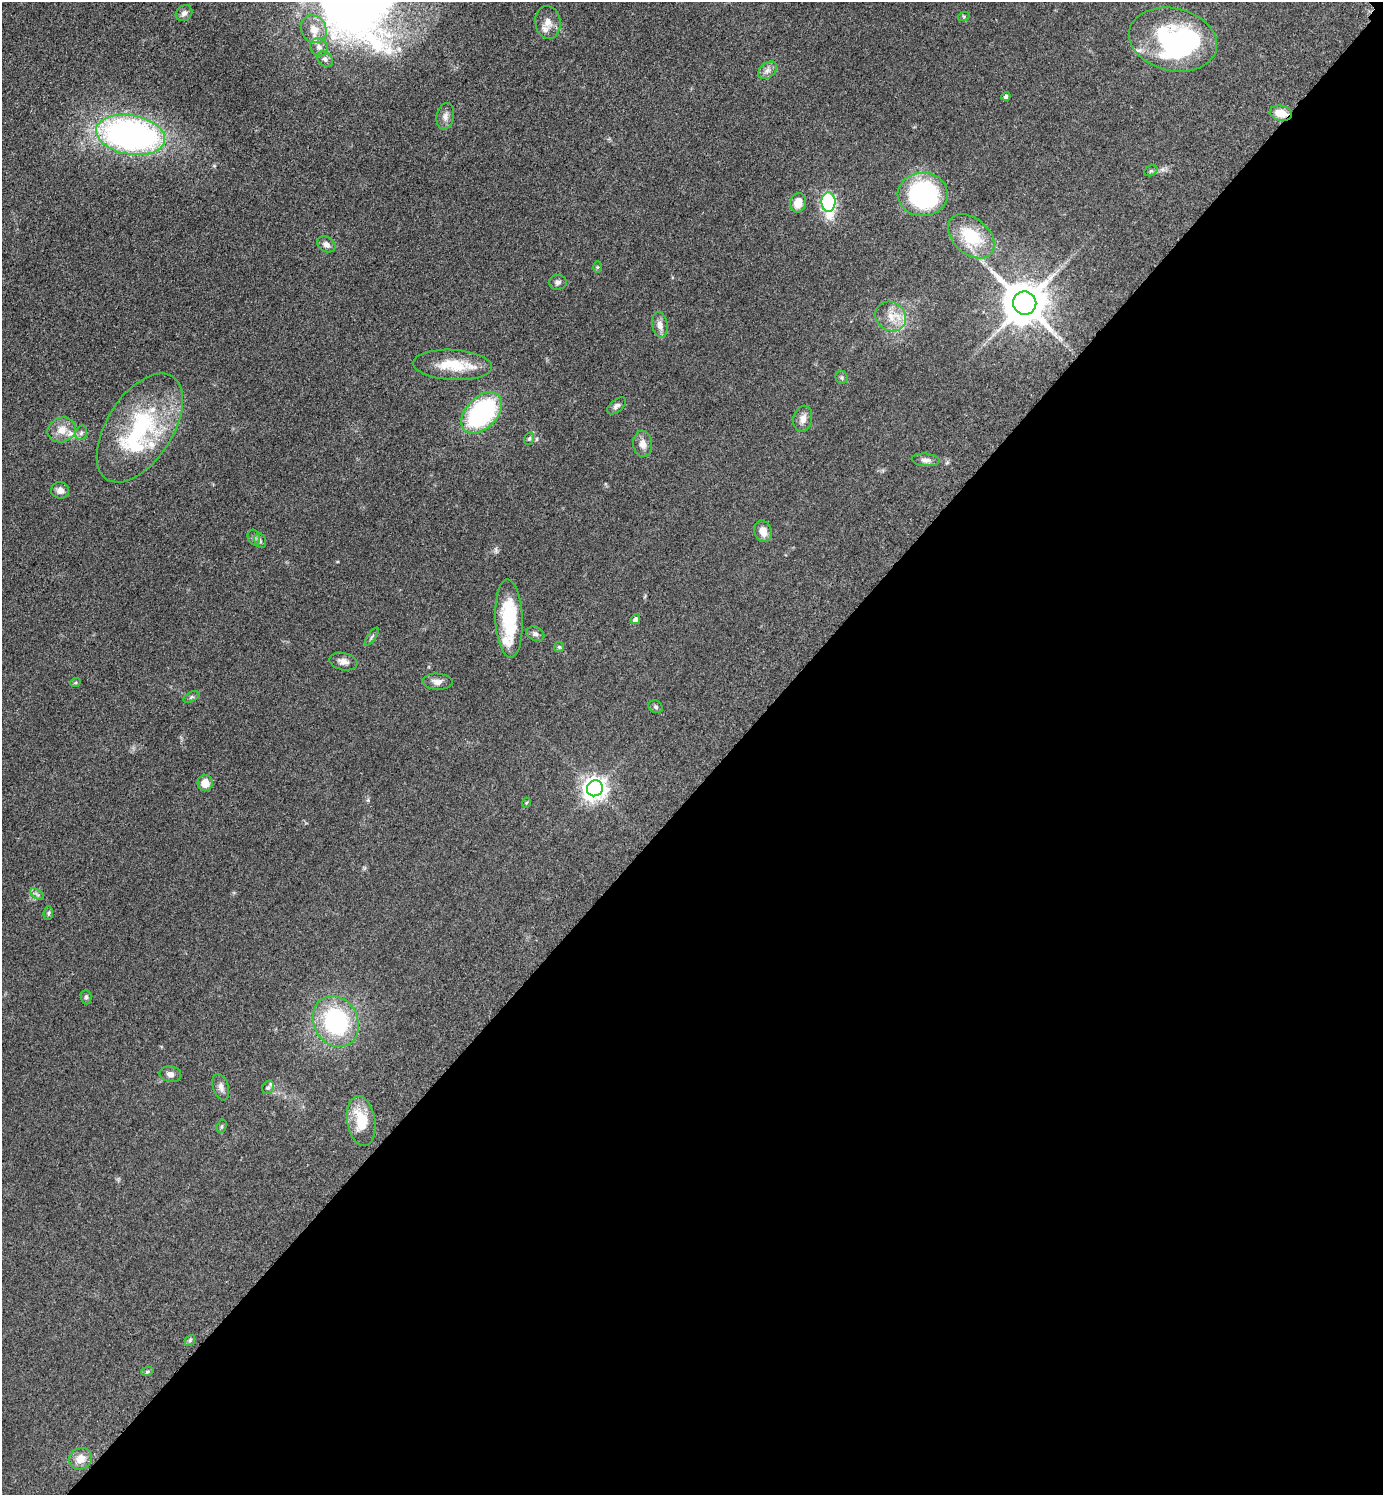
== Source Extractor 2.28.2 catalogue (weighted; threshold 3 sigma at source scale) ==
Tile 12 of 4 x 4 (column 4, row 3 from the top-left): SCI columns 4355-5735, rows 1512-3004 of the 6048 x 6047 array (HDU 1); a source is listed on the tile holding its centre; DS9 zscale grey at full resolution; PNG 1385 x 1497 px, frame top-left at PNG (2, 2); each listed source drawn as its Kron ellipse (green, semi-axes under 4 px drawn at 4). Shown black and unused: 47% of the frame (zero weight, under 3 of 5 exposures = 4% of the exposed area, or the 3 px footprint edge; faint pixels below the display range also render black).
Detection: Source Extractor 2.28.2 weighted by HDU 2 'WHT'; one run over the whole footprint, this tile lists its part. Background 0.0493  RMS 0.0053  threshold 0.0237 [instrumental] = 3 sigma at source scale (4.5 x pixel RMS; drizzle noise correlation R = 1.50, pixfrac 1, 0.05/0.05 arcsec/px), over >= 5 px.
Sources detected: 73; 5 inside a brighter object's white glare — neither listed nor drawn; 5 inside a brighter listed object's ellipse — not listed separately; the other 63 listed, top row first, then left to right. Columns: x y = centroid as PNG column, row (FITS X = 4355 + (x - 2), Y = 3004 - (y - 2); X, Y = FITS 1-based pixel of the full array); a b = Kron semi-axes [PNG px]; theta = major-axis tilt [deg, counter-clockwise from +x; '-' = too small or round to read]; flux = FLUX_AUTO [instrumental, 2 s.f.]
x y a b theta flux
184 13 9 7 37 2
964 16 6 4 18 0.67
548 22 16 12 -83 5.3
314 29 14 12 -59 6.4
1173 40 45 31 -13 65
319 47 9 8 - 2.6
325 59 9 6 -44 2.1
767 70 11 7 39 2.5
1006 96 4 4 - 1.2
1281 113 11 7 -12 7.1
445 116 13 8 78 3.1
131 135 35 19 -10 190
1151 171 7 5 29 0.89
923 194 25 21 2 82
828 202 10 7 -89 97
798 203 9 7 75 8.1
971 236 27 18 -41 24
326 244 9 7 -32 2.5
598 267 6 4 90 0.58
558 282 9 7 2 1.7
1025 303 12 11 - 2000
891 316 16 14 -35 7.9
660 325 13 7 -80 3.4
453 365 39 15 -3 17
842 377 7 6 - 1.1
616 406 11 6 39 1.8
482 413 24 15 46 74
803 419 13 9 77 3.8
140 428 61 33 57 60
62 430 14 12 22 6.3
81 433 7 5 74 1.3
529 439 6 5 - 0.91
643 444 13 9 -84 3.9
926 460 14 6 -5 2.4
60 490 9 8 - 2.8
763 531 11 8 -72 5
254 537 8 6 -70 1.4
260 541 8 5 -70 1.1
509 618 39 13 -87 32
635 619 5 4 - 1.8
535 634 9 6 -25 1.8
372 637 10 2 55 0.91
559 647 5 5 - 0.83
343 662 14 8 -13 3.2
437 682 15 8 -3 3.2
75 683 5 3 - 0.54
191 697 8 4 27 1
656 707 7 6 - 1.1
205 783 8 7 - 6
595 788 8 7 - 410
526 803 5 3 - 0.47
37 894 8 4 -37 1.2
48 913 7 4 82 0.89
86 997 7 5 -88 1.1
336 1021 26 22 -62 58
170 1074 11 8 -7 2.5
221 1087 14 7 -72 2.6
268 1087 7 5 67 1.3
361 1121 25 14 -80 16
222 1126 7 4 72 0.8
190 1340 6 4 47 0.83
147 1372 6 4 19 0.81
80 1459 12 10 29 5.8
Overlapping masked pixels (flux is a lower limit): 1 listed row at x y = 1281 113